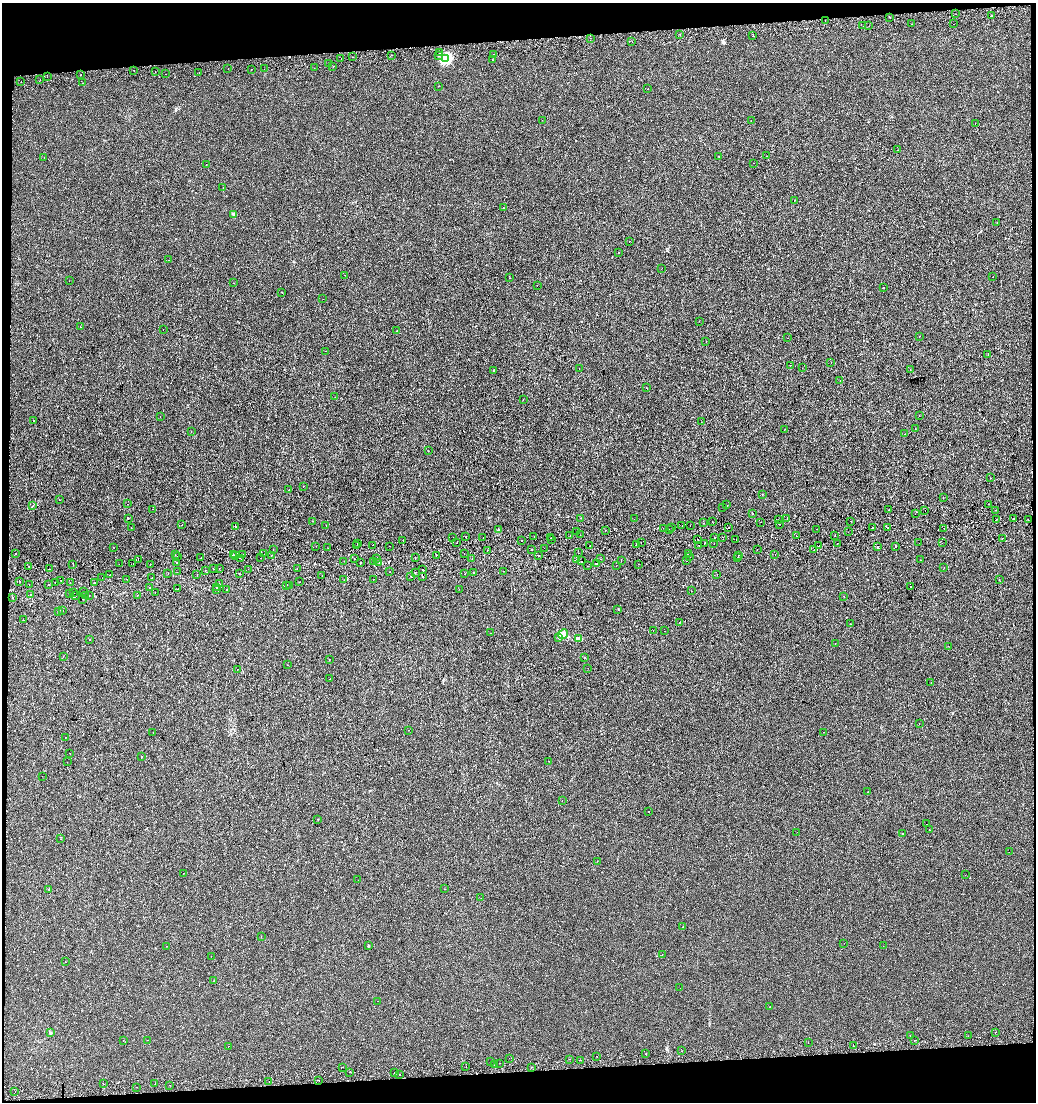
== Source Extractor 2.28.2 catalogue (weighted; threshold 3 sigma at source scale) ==
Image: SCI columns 4-4138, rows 56-4455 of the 4138 x 4510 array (HDU 1 of 3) = the unmasked area's bounding box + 8 px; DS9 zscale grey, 4 x 4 block average (1 PNG px = mean of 4 x 4 image px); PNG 1038 x 1104 px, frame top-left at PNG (2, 3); each listed source drawn as its Kron ellipse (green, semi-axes under 4 px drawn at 4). Shown black and unused: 7% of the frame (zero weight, under 2 of 3 exposures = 3% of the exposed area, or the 3 px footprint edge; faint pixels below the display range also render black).
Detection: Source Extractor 2.28.2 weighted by HDU 2 'WHT'. Background -4.53e-04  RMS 0.0029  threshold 0.0131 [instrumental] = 3 sigma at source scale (4.5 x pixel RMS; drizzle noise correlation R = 1.50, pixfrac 1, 0.0396/0.0396 arcsec/px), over >= 5 px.
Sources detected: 447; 55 cosmic-ray / hot-pixel residue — neither listed nor drawn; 7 coinciding with a brighter row at this scale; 2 inside a brighter listed object's ellipse — not listed separately; the other 383 listed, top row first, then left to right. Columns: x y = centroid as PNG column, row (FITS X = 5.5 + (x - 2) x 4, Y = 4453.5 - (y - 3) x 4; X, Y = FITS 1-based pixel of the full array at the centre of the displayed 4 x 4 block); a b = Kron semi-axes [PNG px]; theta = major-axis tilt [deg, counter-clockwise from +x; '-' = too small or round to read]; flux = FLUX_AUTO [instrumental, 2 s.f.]
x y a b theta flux
956 14 2 2 - 0.22
991 15 2 2 - 7.4
890 17 2 2 - 3.2
825 21 2 2 - 0.49
911 24 2 2 - 1.4
954 24 2 2 - 1.5
863 26 2 2 - 0.25
869 26 2 2 - 1.5
680 34 2 2 - 0.41
753 36 2 2 - 1.8
590 38 2 2 - 2.4
632 42 2 2 - 0.28
439 52 2 2 - 0.88
494 54 2 2 - 0.98
392 55 2 2 - 0.46
439 56 2 2 - 1.7
352 57 2 2 - 1
341 58 2 2 - 0.73
446 59 2 2 - 120
493 60 2 2 - 0.7
329 63 2 2 - 0.58
333 66 2 2 - 1.2
228 68 2 2 - 0.8
314 68 2 2 - 0.56
252 69 2 2 - 0.4
264 69 2 2 - 0.89
134 70 2 2 - 0.76
155 72 2 2 - 1.4
199 73 2 2 - 0.29
165 74 2 2 - 1
80 75 2 2 - 0.46
47 77 2 2 - 0.41
40 79 2 2 - 0.38
21 82 2 2 - 2.8
83 83 2 2 - 0.52
438 86 2 2 - 0.36
648 89 2 2 - 1.5
542 120 2 2 - 0.45
751 121 2 2 - 0.27
975 123 2 2 - 0.7
898 150 2 2 - 0.63
719 156 2 2 - 0.95
767 156 2 2 - 0.69
44 158 2 2 - 0.26
753 163 2 2 - 0.26
206 164 2 2 - 0.38
223 188 2 2 - 0.69
794 200 2 2 - 0.43
503 208 2 2 - 0.68
234 214 4 2 - 3.3
997 222 2 2 - 0.63
629 241 2 2 - 0.37
619 253 2 2 - 0.59
169 260 2 2 - 0.29
662 268 2 2 - 0.35
345 275 2 2 - 0.3
993 277 2 2 - 0.57
510 278 2 2 - 0.42
69 281 2 2 - 0.27
234 283 2 2 - 0.38
537 285 2 2 - 0.3
883 288 2 2 - 2.9
282 292 2 2 - 1.1
323 299 2 2 - 0.29
699 321 2 2 - 0.36
80 327 2 2 - 0.86
163 330 2 2 - 1.9
397 331 2 2 - 1.8
919 336 2 2 - 0.57
788 338 2 2 - 1
706 341 2 2 - 0.36
326 351 2 2 - 0.27
988 354 2 2 - 0.69
831 362 2 2 - 0.6
790 365 2 2 - 0.31
802 368 2 2 - 0.28
579 369 2 2 - 0.32
494 370 2 2 - 2.5
910 370 2 2 - 0.5
840 381 2 2 - 0.77
646 388 2 2 - 1.5
335 397 2 2 - 0.25
523 399 2 2 - 0.32
919 416 2 2 - 0.34
160 417 2 2 - 1.5
34 421 2 2 - 0.49
701 422 2 2 - 0.59
915 428 2 2 - 0.5
785 429 2 2 - 0.25
191 431 2 2 - 0.24
905 434 2 2 - 0.29
428 451 2 2 - 0.3
990 478 2 2 - 7.9
303 486 2 2 - 0.65
289 490 2 2 - 1.8
762 494 2 2 - 0.38
943 497 2 2 - 0.37
59 500 2 2 - 0.59
128 504 2 2 - 1.8
989 504 2 2 - 1.3
727 505 2 2 - 0.56
33 506 2 2 - 0.5
723 507 2 2 - 2.5
153 509 2 2 - 0.73
889 510 2 2 - 0.71
996 510 2 2 - 1.6
925 511 2 2 - 0.93
752 513 2 2 - 1.3
915 514 2 2 - 0.68
128 518 2 2 - 1.2
581 518 2 2 - 0.51
634 519 2 2 - 0.32
787 519 2 2 - 1.3
997 519 2 2 - 2.5
1013 519 2 2 - 2
778 520 2 2 - 0.63
1028 520 2 2 - 2.1
312 521 2 2 - 0.36
712 521 2 2 - 2.3
851 521 2 2 - 1.4
761 522 2 2 - 2.1
704 523 2 2 - 0.61
780 524 2 2 - 2
182 525 2 2 - 1.3
682 525 2 2 - 0.49
326 526 2 2 - 0.39
690 526 2 2 - 0.52
236 527 2 2 - 0.95
873 527 2 2 - 1.1
131 528 2 2 - 2.5
663 528 2 2 - 0.24
672 528 2 2 - 2.4
729 528 2 2 - 1.6
888 528 2 2 - 1.2
669 529 2 2 - 0.4
816 529 2 2 - 0.69
944 529 2 2 - 0.74
499 530 2 2 - 0.89
606 530 2 2 - 1.4
577 531 2 2 - 0.79
848 532 2 2 - 0.99
580 535 2 2 - 1.6
835 535 2 2 - 0.69
570 536 2 2 - 1.5
796 536 2 2 - 13
453 537 2 2 - 0.32
466 537 2 2 - 0.74
534 537 2 2 - 1.4
715 537 2 2 - 0.88
723 537 2 2 - 2.8
483 538 2 2 - 0.54
551 538 2 2 - 0.35
1002 538 2 2 - 1.7
552 539 2 2 - 1.3
403 540 2 2 - 0.42
521 540 2 2 - 0.66
698 540 2 2 - 0.64
736 540 2 2 - 1.3
357 543 2 2 - 2.7
457 543 2 2 - 3.8
641 543 2 2 - 0.86
704 543 2 2 - 12
714 543 2 2 - 0.37
837 543 2 2 - 0.98
919 543 2 2 - 0.48
942 543 2 2 - 0.39
636 544 2 2 - 6
372 545 2 2 - 0.28
699 545 2 2 - 0.91
316 546 2 2 - 0.35
357 546 2 2 - 0.38
389 546 2 2 - 0.75
590 546 2 2 - 0.85
819 546 2 2 - 1.1
877 546 2 2 - 2
113 547 2 2 - 0.26
895 547 2 2 - 4.6
328 548 2 2 - 2.7
544 548 2 2 - 0.36
757 549 2 2 - 0.38
273 550 2 2 - 1.1
487 550 2 2 - 2.1
532 550 2 2 - 1.8
814 550 2 2 - 0.6
16 553 2 2 - 4.1
464 553 2 2 - 0.31
579 553 2 2 - 1.9
688 553 2 2 - 2
243 554 2 2 - 0.23
264 554 2 2 - 1.1
775 554 2 2 - 1.5
175 555 2 2 - 0.53
234 555 2 2 - 1.6
271 555 2 2 - 1.9
436 555 2 2 - 2
539 555 2 2 - 2.9
738 555 2 2 - 3.4
177 556 2 2 - 1.2
236 556 2 2 - 3
690 556 2 2 - 2.5
201 558 2 2 - 1.2
260 558 2 2 - 0.39
376 558 2 2 - 2
415 558 2 2 - 1.6
738 558 2 2 - 0.43
241 559 2 2 - 0.71
354 559 2 2 - 2.2
472 559 2 2 - 1
577 559 2 2 - 0.35
601 559 2 2 - 1.3
138 560 2 2 - 0.87
621 560 2 2 - 0.33
687 560 2 2 - 0.82
920 560 2 2 - 2.7
344 561 2 2 - 0.31
374 561 2 2 - 3.3
582 561 2 2 - 3.3
176 562 2 2 - 1.6
379 562 2 2 - 0.58
133 563 2 2 - 0.84
361 563 2 2 - 3.6
596 563 2 2 - 19
119 564 2 2 - 5.7
639 564 2 2 - 0.58
73 565 2 2 - 1.2
150 565 2 2 - 0.35
29 566 2 2 - 0.79
588 566 2 2 - 0.73
616 566 2 2 - 0.78
944 567 2 2 - 1.1
219 568 2 2 - 0.36
297 568 2 2 - 1.1
49 569 2 2 - 2.4
214 569 2 2 - 0.88
248 569 2 2 - 0.43
205 570 2 2 - 2.5
423 570 2 2 - 1.6
504 571 2 2 - 5.3
177 572 2 2 - 0.4
390 572 2 2 - 1.5
168 573 2 2 - 0.54
239 573 2 2 - 0.36
415 573 2 2 - 0.65
473 573 2 2 - 1.6
197 574 2 2 - 1.2
465 574 2 2 - 0.41
110 575 2 2 - 1.5
322 575 2 2 - 0.27
717 575 2 2 - 0.33
411 576 2 2 - 0.5
423 576 2 2 - 2.1
102 578 2 2 - 0.36
152 578 2 2 - 0.99
127 579 2 2 - 0.35
374 579 2 2 - 0.84
61 580 2 2 - 2.6
344 580 2 2 - 0.5
999 580 2 2 - 0.38
20 581 2 2 - 1.5
300 582 2 2 - 0.21
55 583 2 2 - 0.83
70 583 2 2 - 0.44
94 583 2 2 - 0.53
220 584 2 2 - 0.35
29 585 2 2 - 0.37
49 585 2 2 - 2.3
286 585 2 2 - 0.58
289 585 2 2 - 1.4
216 587 2 2 - 5.4
911 587 2 2 - 0.37
150 588 2 2 - 2.5
178 589 2 2 - 1.5
217 589 2 2 - 1.2
227 589 2 2 - 0.56
459 589 2 2 - 0.34
83 591 2 2 - 0.89
691 591 2 2 - 0.3
155 592 2 2 - 0.86
74 593 2 2 - 2.5
69 594 2 2 - 0.4
30 595 2 2 - 4.7
85 595 2 2 - 1.1
137 595 2 2 - 1.2
76 596 2 2 - 3.6
89 596 2 2 - 0.59
844 596 2 2 - 0.51
12 598 2 2 - 2.8
82 599 2 2 - 1.4
618 609 2 2 - 0.79
62 610 2 2 - 3.5
58 611 2 2 - 5.4
23 620 2 2 - 0.3
679 623 2 2 - 0.92
851 624 2 2 - 0.79
653 630 2 2 - 0.8
665 631 2 2 - 0.79
491 633 2 2 - 0.89
563 634 5 4 - 9.2
559 637 3 2 - 1.8
578 638 3 3 - 1.7
89 640 2 2 - 2.8
835 643 2 2 - 0.22
948 646 2 2 - 0.27
63 656 2 2 - 0.26
585 657 2 2 - 0.27
329 659 2 2 - 0.8
287 665 2 2 - 0.96
588 668 2 2 - 0.27
237 669 2 2 - 0.34
330 679 2 2 - 0.53
931 683 2 2 - 0.52
919 723 2 2 - 0.86
408 730 2 2 - 0.43
824 732 2 2 - 0.8
153 733 2 2 - 0.5
65 737 2 2 - 0.34
70 753 2 2 - 0.62
142 756 2 2 - 0.79
548 761 2 2 - 0.26
67 762 2 2 - 0.56
42 776 2 2 - 0.38
868 792 2 2 - 0.6
562 801 2 2 - 1.5
649 812 2 2 - 0.28
318 819 2 2 - 0.55
927 824 2 2 - 0.57
929 830 2 2 - 0.44
797 832 2 2 - 0.35
903 833 2 2 - 0.41
60 839 2 2 - 0.89
1009 852 2 2 - 1.4
597 861 2 2 - 0.45
183 873 2 2 - 0.79
965 875 2 2 - 0.22
358 880 2 2 - 0.45
49 889 2 2 - 0.43
444 889 2 2 - 0.89
481 898 2 2 - 0.36
683 927 2 2 - 0.28
261 936 2 2 - 0.63
844 943 2 2 - 1.4
368 945 3 2 - 1.1
167 946 2 2 - 0.41
883 946 2 2 - 0.88
662 955 2 2 - 0.42
211 956 2 2 - 0.29
65 962 2 2 - 0.64
214 981 2 2 - 0.46
680 988 2 2 - 0.91
377 1001 2 2 - 0.29
769 1007 2 2 - 0.33
995 1032 2 2 - 0.58
51 1033 2 2 - 6
910 1036 2 2 - 0.36
968 1036 2 2 - 1.7
147 1040 2 2 - 0.53
914 1040 2 2 - 0.46
123 1041 2 2 - 0.42
808 1043 2 2 - 0.4
228 1046 2 2 - 1.6
854 1046 2 2 - 0.27
682 1051 2 2 - 0.51
645 1054 2 2 - 0.45
597 1056 2 2 - 1.2
509 1058 2 2 - 0.33
570 1059 2 2 - 1.2
581 1060 2 2 - 0.99
491 1062 2 2 - 0.32
499 1063 2 2 - 9.9
495 1065 2 2 - 2.6
343 1067 2 2 - 1.8
466 1067 2 2 - 0.91
532 1067 2 2 - 0.83
349 1072 2 2 - 0.46
394 1072 2 2 - 0.64
400 1074 2 2 - 0.6
319 1080 2 2 - 4.1
269 1081 2 2 - 1.4
155 1083 2 2 - 0.76
104 1084 2 2 - 0.36
170 1085 2 2 - 1.5
137 1087 2 2 - 1.1
15 1092 2 2 - 0.22
Diffuse or blended objects may show on this block-average render without a row.